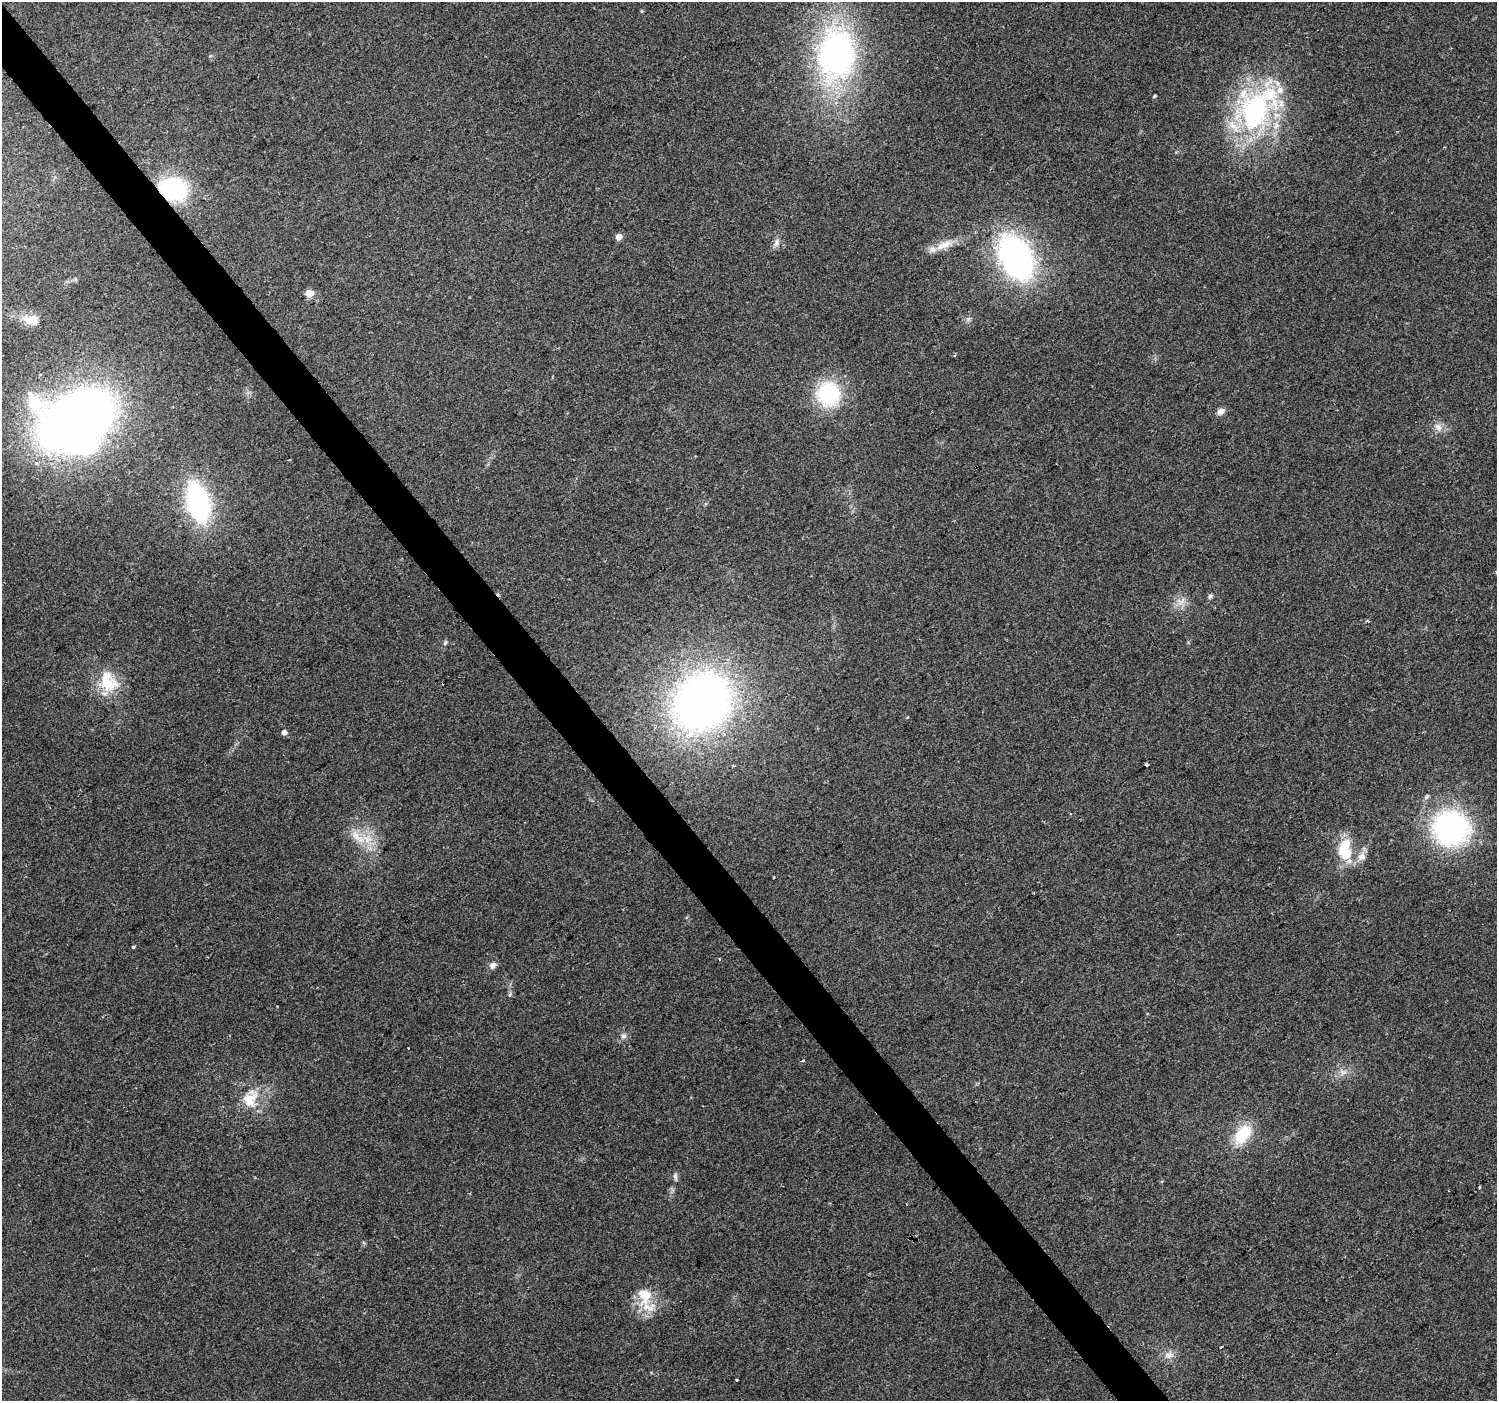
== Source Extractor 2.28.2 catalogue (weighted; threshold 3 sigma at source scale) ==
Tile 11 of 4 x 4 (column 3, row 3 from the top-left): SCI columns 2995-4489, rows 1598-2996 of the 5985 x 5930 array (HDU 1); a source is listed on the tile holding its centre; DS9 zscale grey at full resolution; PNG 1499 x 1403 px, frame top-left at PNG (2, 2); no overlay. Shown black and unused: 3% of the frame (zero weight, under 2 of 3 exposures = <1% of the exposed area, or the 3 px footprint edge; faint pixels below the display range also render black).
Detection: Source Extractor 2.28.2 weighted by HDU 2 'WHT'; one run over the whole footprint, this tile lists its part. Background 0.114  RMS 0.009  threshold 0.0403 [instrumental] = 3 sigma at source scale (4.5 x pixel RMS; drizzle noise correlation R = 1.50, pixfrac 1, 0.0396/0.0396 arcsec/px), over >= 5 px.
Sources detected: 55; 2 inside a brighter object's white glare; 2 cosmic-ray / hot-pixel residue — not listed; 8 inside a brighter listed object's ellipse — not listed separately; the other 43 listed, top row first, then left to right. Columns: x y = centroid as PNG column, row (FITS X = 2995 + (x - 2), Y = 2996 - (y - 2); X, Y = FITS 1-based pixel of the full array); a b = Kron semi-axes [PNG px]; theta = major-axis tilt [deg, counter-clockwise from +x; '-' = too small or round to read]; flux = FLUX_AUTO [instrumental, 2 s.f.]
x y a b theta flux
837 54 49 35 86 270
1154 96 4 3 - 1
1255 111 54 47 -90 170
173 189 28 22 -15 91
619 237 5 4 - 10
776 243 13 6 76 4.1
946 244 19 10 22 12
1016 257 35 22 -63 290
310 293 5 5 - 25
968 319 8 5 45 2.2
32 320 23 13 -9 13
829 394 22 21 - 83
35 403 38 22 -43 44
1221 411 9 7 22 4.6
75 421 61 40 31 830
1438 427 14 8 -55 6.3
198 502 30 15 -77 180
1210 596 7 5 73 1.9
1181 602 15 7 47 6.4
445 643 7 5 58 1.9
109 684 30 19 7 28
702 702 54 46 46 530
284 733 4 4 - 4.9
1146 765 3 3 - 2.9
1427 797 8 6 46 2.3
1451 828 28 27 - 210
367 839 20 13 -19 19
1345 850 27 15 -88 35
1362 857 12 10 43 7.2
133 947 4 3 - 1.2
720 959 3 3 - 2.4
493 965 11 8 63 4
510 994 6 4 71 1.4
624 1036 8 6 1 2.9
802 1061 5 2 - 0.93
1343 1072 11 8 14 5.6
250 1100 26 21 64 26
1243 1134 26 16 54 31
675 1176 11 5 -86 2.5
1479 1187 3 3 - 7.5
644 1296 29 20 -70 26
1169 1355 14 9 11 6.3
736 1380 3 3 - 1.5
Overlapping masked pixels (flux is a lower limit): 1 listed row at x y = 173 189